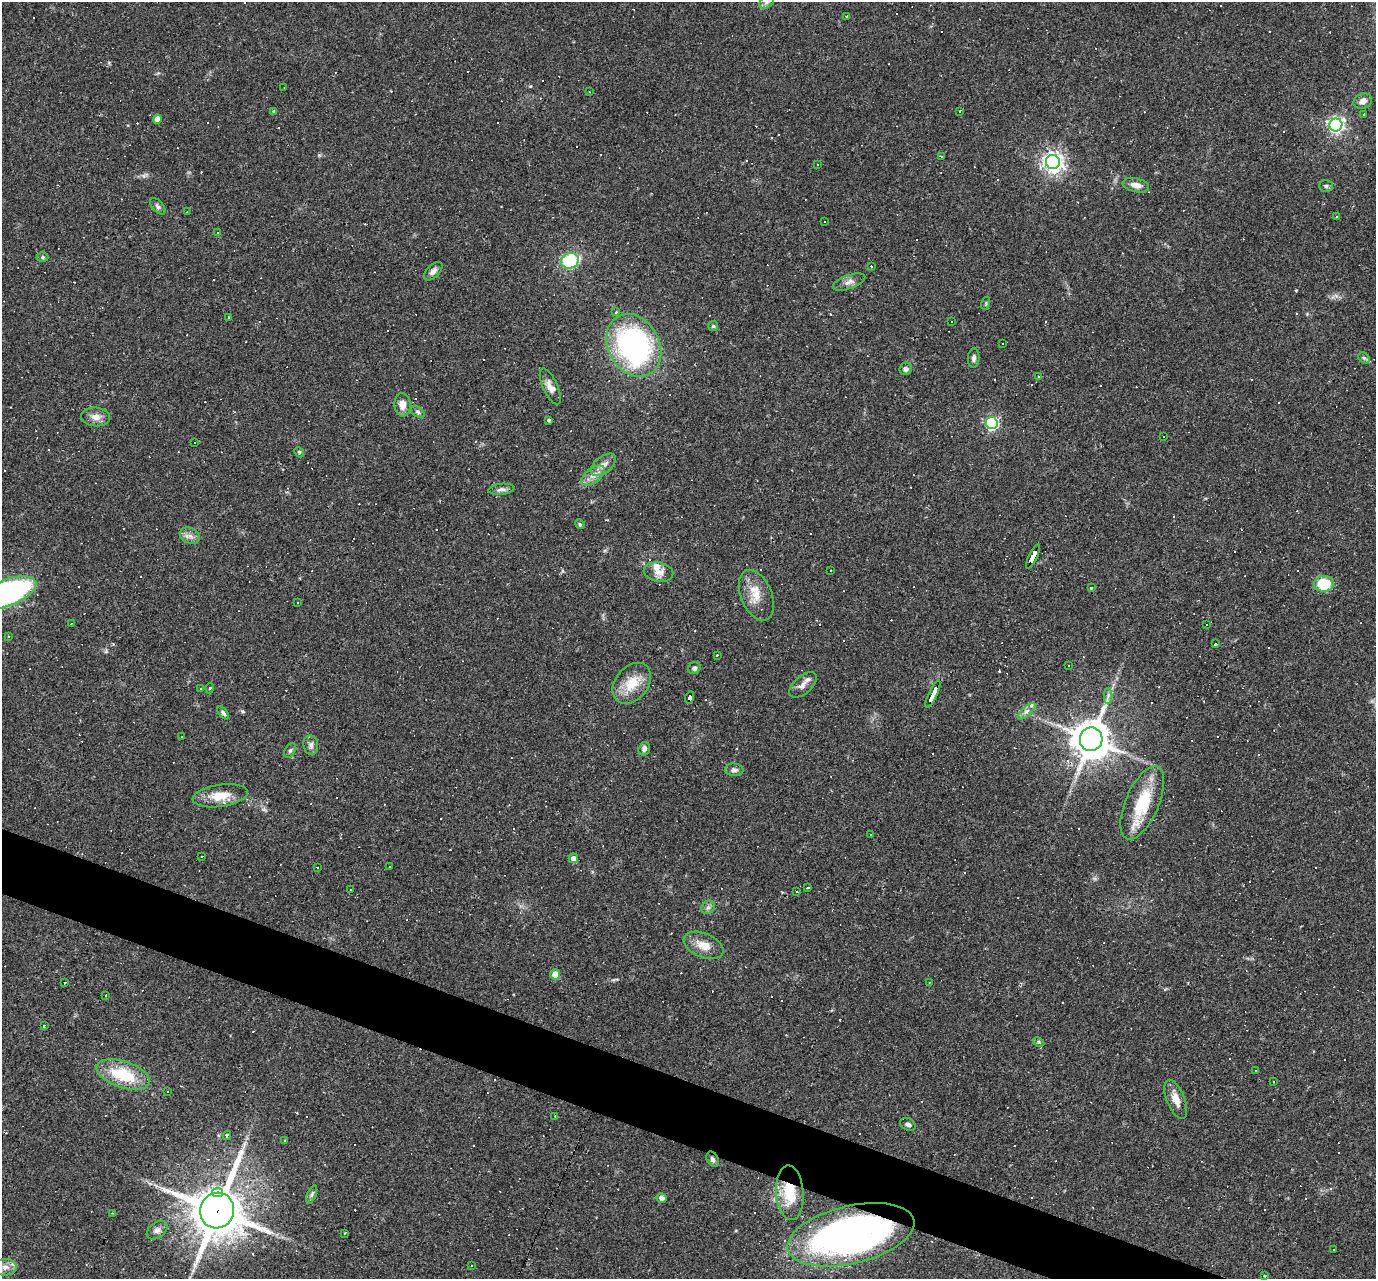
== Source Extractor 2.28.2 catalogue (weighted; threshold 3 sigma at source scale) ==
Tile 6 of 4 x 4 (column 2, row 2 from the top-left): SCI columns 1375-2748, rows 2822-4098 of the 5495 x 5510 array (HDU 1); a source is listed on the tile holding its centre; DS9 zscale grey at full resolution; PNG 1378 x 1281 px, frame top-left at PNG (2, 2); each listed source drawn as its Kron ellipse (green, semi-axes under 4 px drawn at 4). Shown black and unused: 4% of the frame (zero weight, under 2 of 3 exposures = <1% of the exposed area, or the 3 px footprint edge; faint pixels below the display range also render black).
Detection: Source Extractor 2.28.2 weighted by HDU 2 'WHT'; one run over the whole footprint, this tile lists its part. Background 0.0361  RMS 0.0046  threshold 0.0208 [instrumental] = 3 sigma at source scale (4.5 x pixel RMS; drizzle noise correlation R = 1.50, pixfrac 1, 0.05/0.05 arcsec/px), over >= 5 px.
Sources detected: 236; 112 cosmic-ray / hot-pixel residue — neither listed nor drawn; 3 inside a brighter listed object's ellipse — not listed separately; the other 121 listed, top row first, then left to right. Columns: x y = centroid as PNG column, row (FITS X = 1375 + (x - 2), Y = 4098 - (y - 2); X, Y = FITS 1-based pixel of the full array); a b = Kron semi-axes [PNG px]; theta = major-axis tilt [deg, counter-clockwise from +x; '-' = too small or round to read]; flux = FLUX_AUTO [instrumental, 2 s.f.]
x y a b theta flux
767 2 8 5 36 1.4
847 16 2 2 - 0.32
284 88 3 2 - 0.27
589 92 2 2 - 0.39
1363 101 9 7 23 2.9
274 111 4 4 - 0.86
960 111 2 2 - 0.6
1364 114 2 2 - 0.29
157 119 5 4 - 3.5
1336 125 6 6 - 150
941 156 3 2 - 0.43
1053 162 7 7 - 270
818 164 3 3 - 0.85
1136 185 13 7 -13 3
1326 186 7 5 1 0.88
158 206 10 5 -48 1.2
187 212 2 2 - 0.36
1336 217 3 2 - 0.42
824 221 3 2 - 0.66
218 233 3 2 - 0.61
42 257 6 4 -1 0.75
570 261 9 7 23 25
871 266 3 3 - 1.2
433 271 11 6 46 1.9
849 282 17 6 20 2.5
986 303 6 4 73 0.58
616 312 4 4 - 0.55
229 317 3 3 - 0.58
952 322 3 2 - 0.65
713 326 5 5 - 0.65
1002 344 3 2 - 0.56
634 345 33 25 -61 97
974 358 10 6 86 1.4
1364 358 6 5 - 0.87
906 369 6 6 - 1.5
1038 376 3 3 - 0.45
550 386 19 7 -65 3.4
402 405 12 8 -87 3.7
418 412 8 5 -37 0.93
96 417 14 9 -6 3.3
549 420 3 3 - 0.82
992 423 6 6 - 71
1163 437 3 3 - 1.2
195 443 2 2 - 0.35
299 452 6 4 -47 0.57
603 465 15 8 38 3.3
593 476 14 7 36 3.3
501 489 13 5 6 1.7
580 524 5 4 - 0.57
190 536 10 7 -25 2.3
1033 556 13 4 65 130
831 570 3 2 - 0.47
659 572 15 9 -11 3.9
1324 584 10 8 6 16
1091 588 4 4 - 0.48
7 593 30 13 21 110
756 595 27 15 -67 8.6
297 603 2 2 - 0.38
71 623 3 2 - 0.42
1206 625 3 2 - 0.57
9 636 3 3 - 0.36
1215 644 3 3 - 2.5
717 655 3 3 - 1.1
1068 665 3 3 - 0.97
694 668 6 5 - 1.1
632 683 23 16 51 10
803 685 16 9 40 2.8
201 688 3 2 - 0.43
210 688 5 3 - 0.39
933 694 15 3 65 160
1108 696 8 3 90 1
690 697 6 4 67 42
1027 711 11 4 41 1.7
223 713 7 4 -50 1.1
181 737 2 2 - 0.3
1091 739 12 11 - 1100
311 745 10 7 -83 1.8
644 749 7 5 73 1.5
290 750 8 5 62 0.97
734 770 9 6 -5 1.4
220 796 28 11 9 9.1
1142 803 39 16 67 21
870 835 2 2 - 0.42
202 857 2 2 - 0.52
573 858 5 5 - 3.2
317 867 3 2 - 0.35
390 867 3 2 - 0.47
808 888 3 2 - 0.5
351 889 2 2 - 0.41
797 891 3 2 - 0.47
708 907 7 6 - 1.3
704 945 21 12 -23 6.2
555 974 5 5 - 11
929 982 2 2 - 0.43
64 983 3 3 - 2.5
106 995 3 2 - 0.45
44 1025 3 3 - 2.2
1039 1042 6 4 -28 0.72
1256 1070 2 2 - 0.36
123 1074 28 13 -19 20
1274 1082 3 3 - 0.79
168 1092 3 2 - 0.36
1176 1099 21 9 -68 5
555 1116 3 2 - 0.36
908 1124 8 6 -25 1.4
227 1135 4 4 - 1.2
284 1141 3 3 - 1.4
713 1159 8 5 -62 1.4
218 1192 5 4 - 18
790 1193 27 13 -86 14
312 1194 9 4 68 1.1
662 1198 5 4 - 2.4
217 1210 18 17 - 1900
112 1213 2 2 - 0.36
157 1230 11 7 35 2.2
345 1233 4 3 - 0.58
851 1235 65 29 13 190
1334 1250 2 2 - 0.38
472 1265 3 3 - 1.3
5 1267 11 8 2 2.7
1264 1276 3 2 - 0.46
Overlapping masked pixels (flux is a lower limit): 8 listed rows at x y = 1033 556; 933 694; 690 697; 1091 739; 713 1159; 790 1193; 217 1210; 851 1235
Isophote crosses this tile's border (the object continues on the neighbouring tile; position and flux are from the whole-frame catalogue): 2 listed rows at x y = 767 2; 7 593
Unlisted compact peaks at least as high as the median listed source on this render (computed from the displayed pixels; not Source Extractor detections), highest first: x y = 242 711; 530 86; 109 63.